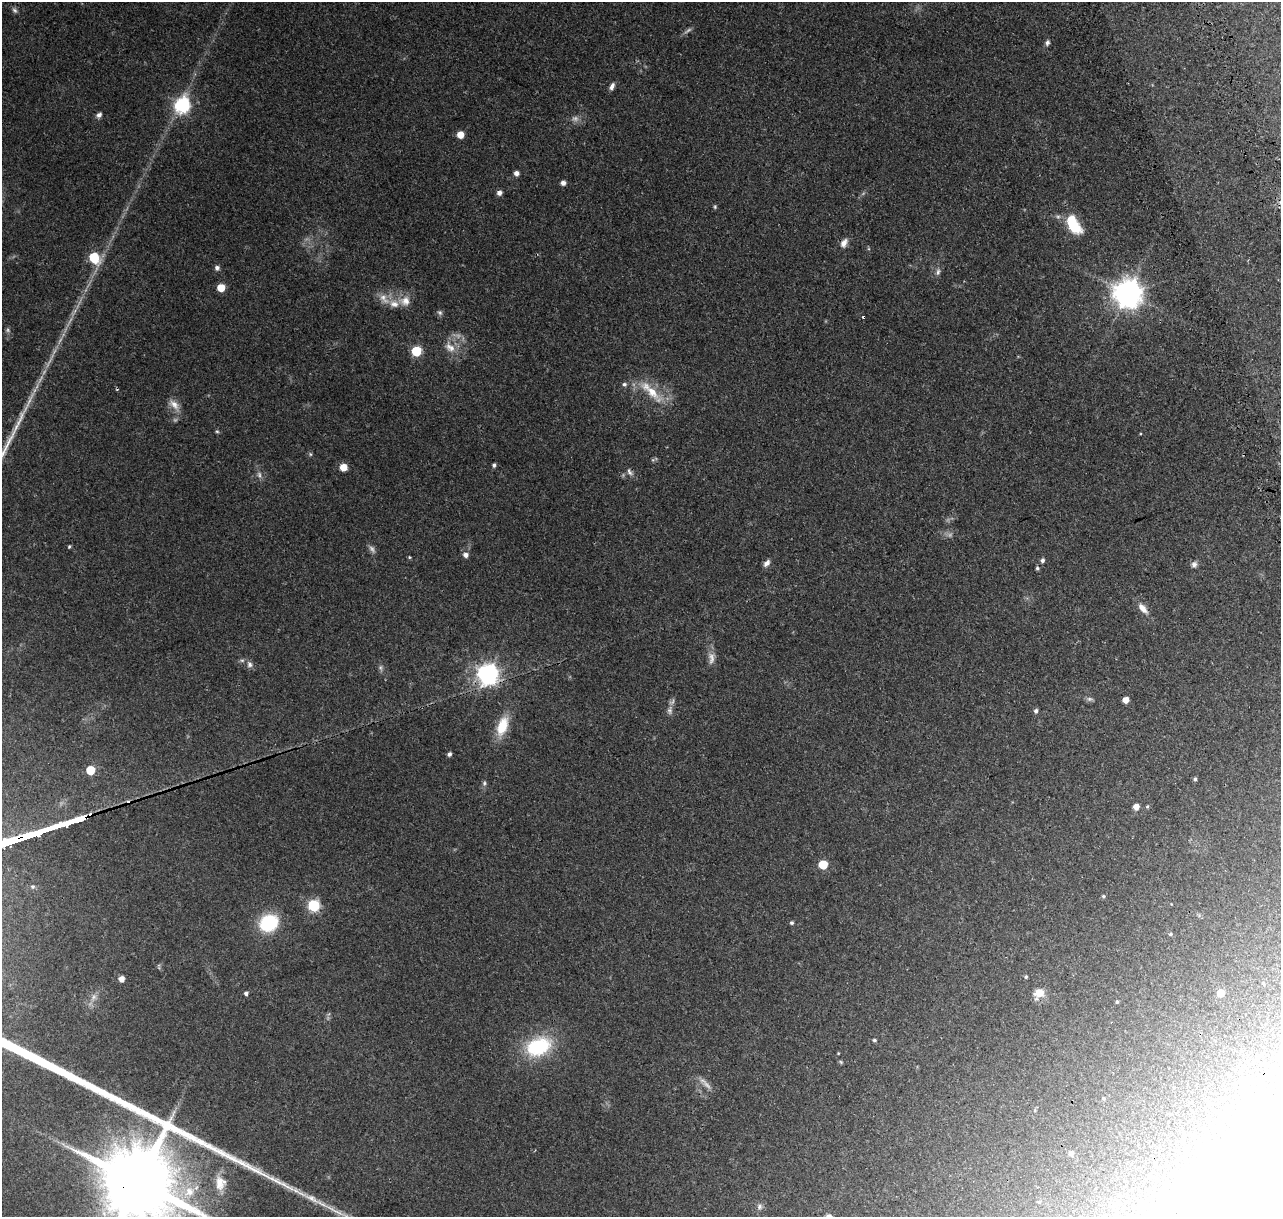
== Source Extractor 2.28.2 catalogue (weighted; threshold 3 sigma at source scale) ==
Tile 10 of 4 x 4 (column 2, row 3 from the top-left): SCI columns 1714-2992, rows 1695-2909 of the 5993 x 5867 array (HDU 1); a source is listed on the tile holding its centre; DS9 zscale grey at full resolution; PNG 1283 x 1219 px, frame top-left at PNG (2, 2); no overlay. Shown black and unused: <1% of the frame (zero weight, under 3 of 4 exposures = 25% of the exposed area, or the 3 px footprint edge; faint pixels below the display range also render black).
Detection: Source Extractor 2.28.2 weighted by HDU 2 'WHT'; one run over the whole footprint, this tile lists its part. Background 0.142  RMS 0.0044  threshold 0.0196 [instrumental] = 3 sigma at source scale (4.5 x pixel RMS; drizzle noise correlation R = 1.50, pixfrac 1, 0.0396/0.0396 arcsec/px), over >= 5 px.
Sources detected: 96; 11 too faint to see at this stretch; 6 inside a brighter object's white glare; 2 cosmic-ray / hot-pixel residue — not listed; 2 inside a brighter listed object's ellipse — not listed separately; the other 75 listed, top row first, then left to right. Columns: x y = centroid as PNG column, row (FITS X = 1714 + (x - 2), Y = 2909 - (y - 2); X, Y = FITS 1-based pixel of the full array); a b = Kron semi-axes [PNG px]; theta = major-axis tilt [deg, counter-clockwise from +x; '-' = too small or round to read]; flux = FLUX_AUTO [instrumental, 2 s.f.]
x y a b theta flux
15 10 9 5 -44 1
1047 43 8 5 67 1.1
612 86 9 5 63 1.6
182 105 7 7 - 87
99 115 8 6 31 1.3
460 135 6 5 - 4.8
516 173 5 5 - 1.8
563 183 5 5 - 1.6
499 193 6 5 - 1.7
715 207 6 4 85 0.54
1074 227 18 11 -30 12
844 243 11 7 60 2.4
94 258 7 6 - 20
217 268 5 5 - 1.3
938 272 11 6 83 1.3
221 288 5 5 - 7.1
1128 293 9 9 - 520
384 298 19 9 -52 4
405 301 14 14 - 4.6
440 313 7 6 - 0.97
8 330 7 4 -90 0.81
450 347 17 10 -36 4.4
416 351 6 5 - 24
624 384 6 5 - 0.9
652 392 24 12 -48 9.3
174 404 17 9 -47 3.3
217 431 5 5 - 0.53
310 454 6 4 -71 0.54
494 465 5 4 - 0.82
343 467 5 5 - 5.4
629 472 11 5 -60 1.2
259 475 10 6 -73 1.4
69 546 5 3 - 0.5
466 555 6 6 - 1.8
409 557 4 4 - 0.44
1042 560 5 5 - 1
766 563 9 6 48 1.8
1194 564 8 7 - 1.3
1037 568 5 5 - 0.65
1143 608 15 7 -49 3.5
250 664 8 7 - 1.5
381 668 7 4 -71 0.84
488 674 8 7 - 220
1126 700 5 5 - 3.7
670 710 12 7 87 1.8
1036 711 5 4 - 1.1
502 726 23 11 71 10
449 754 5 4 - 1.1
90 770 6 5 - 12
1195 779 5 4 - 0.73
484 783 6 5 - 0.83
1147 806 5 4 - 0.49
1136 807 5 5 - 3
823 864 6 6 - 12
33 887 6 6 - 0.76
1103 896 5 4 - 0.55
314 905 6 6 - 40
269 923 15 12 30 31
792 923 5 4 - 0.73
1170 934 4 4 - 0.5
1026 977 5 4 - 0.55
121 979 5 5 - 3
1263 983 5 3 - 0.33
246 993 4 4 - 1.1
1039 993 12 9 31 5.1
1221 993 5 5 - 5.2
1117 1002 4 3 - 0.55
874 1040 5 4 - 0.67
538 1046 24 16 23 31
1103 1098 4 4 - 0.47
1185 1148 5 4 - 0.53
1071 1153 5 5 - 1.4
139 1182 242 150 -37 5500
1039 1202 5 4 - 0.47
759 1207 7 6 - 1.2
Overlapping masked pixels (flux is a lower limit): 2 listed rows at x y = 488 674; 139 1182
Isophote crosses this tile's border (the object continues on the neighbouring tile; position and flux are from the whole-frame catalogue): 1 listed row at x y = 139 1182